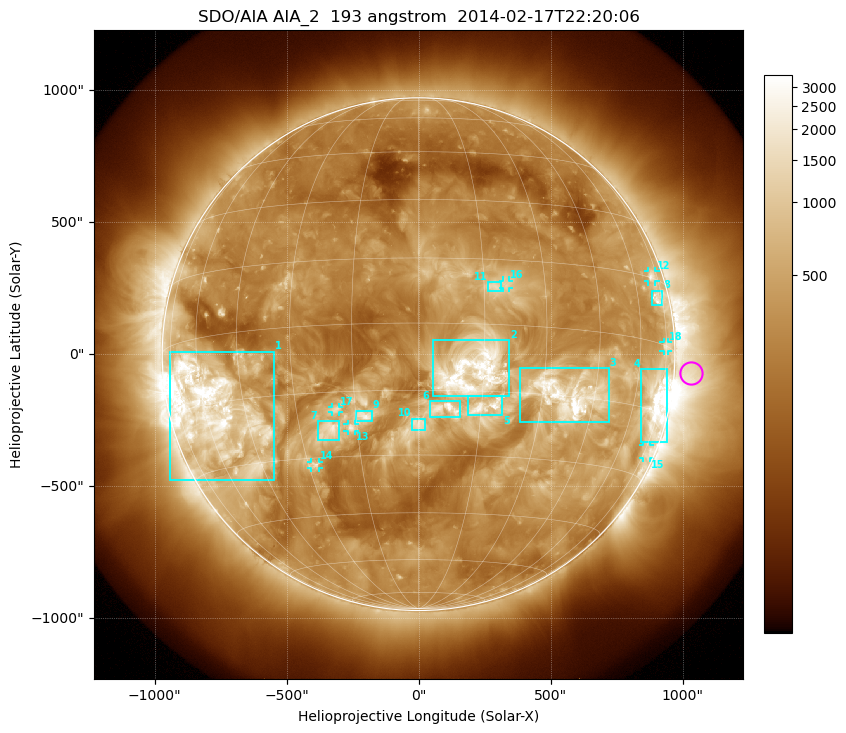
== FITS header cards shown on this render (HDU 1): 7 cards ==
TELESCOP= 'SDO/AIA'
INSTRUME= 'AIA_2'
WAVELNTH=                  193
WAVEUNIT= 'angstrom'
DATE-OBS= '2014-02-17T22:20:06.84'
CTYPE1  = 'HPLN-TAN'
CTYPE2  = 'HPLT-TAN'

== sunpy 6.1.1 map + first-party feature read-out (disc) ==
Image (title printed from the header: SDO/AIA AIA_2  193 angstrom  2014-02-17T22:20:06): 1024 x 1024 px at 2.4 arcsec/px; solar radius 971 arcsec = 405 px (full disc in frame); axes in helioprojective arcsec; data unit not stated in the header (colour bar unlabelled)
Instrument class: DISC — disc imager (sunpy class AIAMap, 193 A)
Bright regions (active regions / flare kernels): reference = the median radial profile (limb darkening/brightening removed); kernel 9 px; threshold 5 sigma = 753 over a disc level ~283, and >= 1.15x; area >= 12 px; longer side >= 10 px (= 24 arcsec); searched inside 0.97 R_sun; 18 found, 18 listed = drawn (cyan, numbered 1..; 7 of them under ~33 arcsec drawn as corner ticks so the feature stays visible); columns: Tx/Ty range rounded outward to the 5 arcsec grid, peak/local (2 s.f.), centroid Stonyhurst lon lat
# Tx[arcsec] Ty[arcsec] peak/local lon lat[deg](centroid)
1 -940..-550 -475..10 14 -57 -16
2 55..345 -160..55 11 +12 -11
3 385..720 -260..-50 17 +37 -15
4 840..940 -330..-55 15 +71 -13
5 185..320 -230..-155 5.9 +16 -18
6 40..160 -240..-175 6.4 +6 -19
7 -385..-300 -330..-255 5.6 -22 -24
8 885..925 185..240 5.7 +71 +10
9 -235..-175 -255..-210 4.3 -13 -21
10 -25..25 -290..-245 3.6 +0 -23
11 265..315 240..275 3.8 +18 +9
12 865..900 275..315 5.4 +70 +15
13 -270..-240 -290..-265 4.2 -16 -23
14 -410..-375 -430..-405 5.2 -28 -32
15 850..875 -395..-345 4 +76 -24
16 320..345 250..280 3.3 +20 +9
17 -330..-300 -220..-200 3.5 -20 -19
18 925..945 10..45 4.1 +74 +0
Off-limb structures (1.02-1.3 R_sun): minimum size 162 px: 2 found; the strongest spans PA ~225..300 deg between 1.02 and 1.3 R_sun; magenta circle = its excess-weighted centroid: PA ~265 deg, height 1.06 R_sun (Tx ~1030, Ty ~-70 arcsec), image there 4.4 x the reference